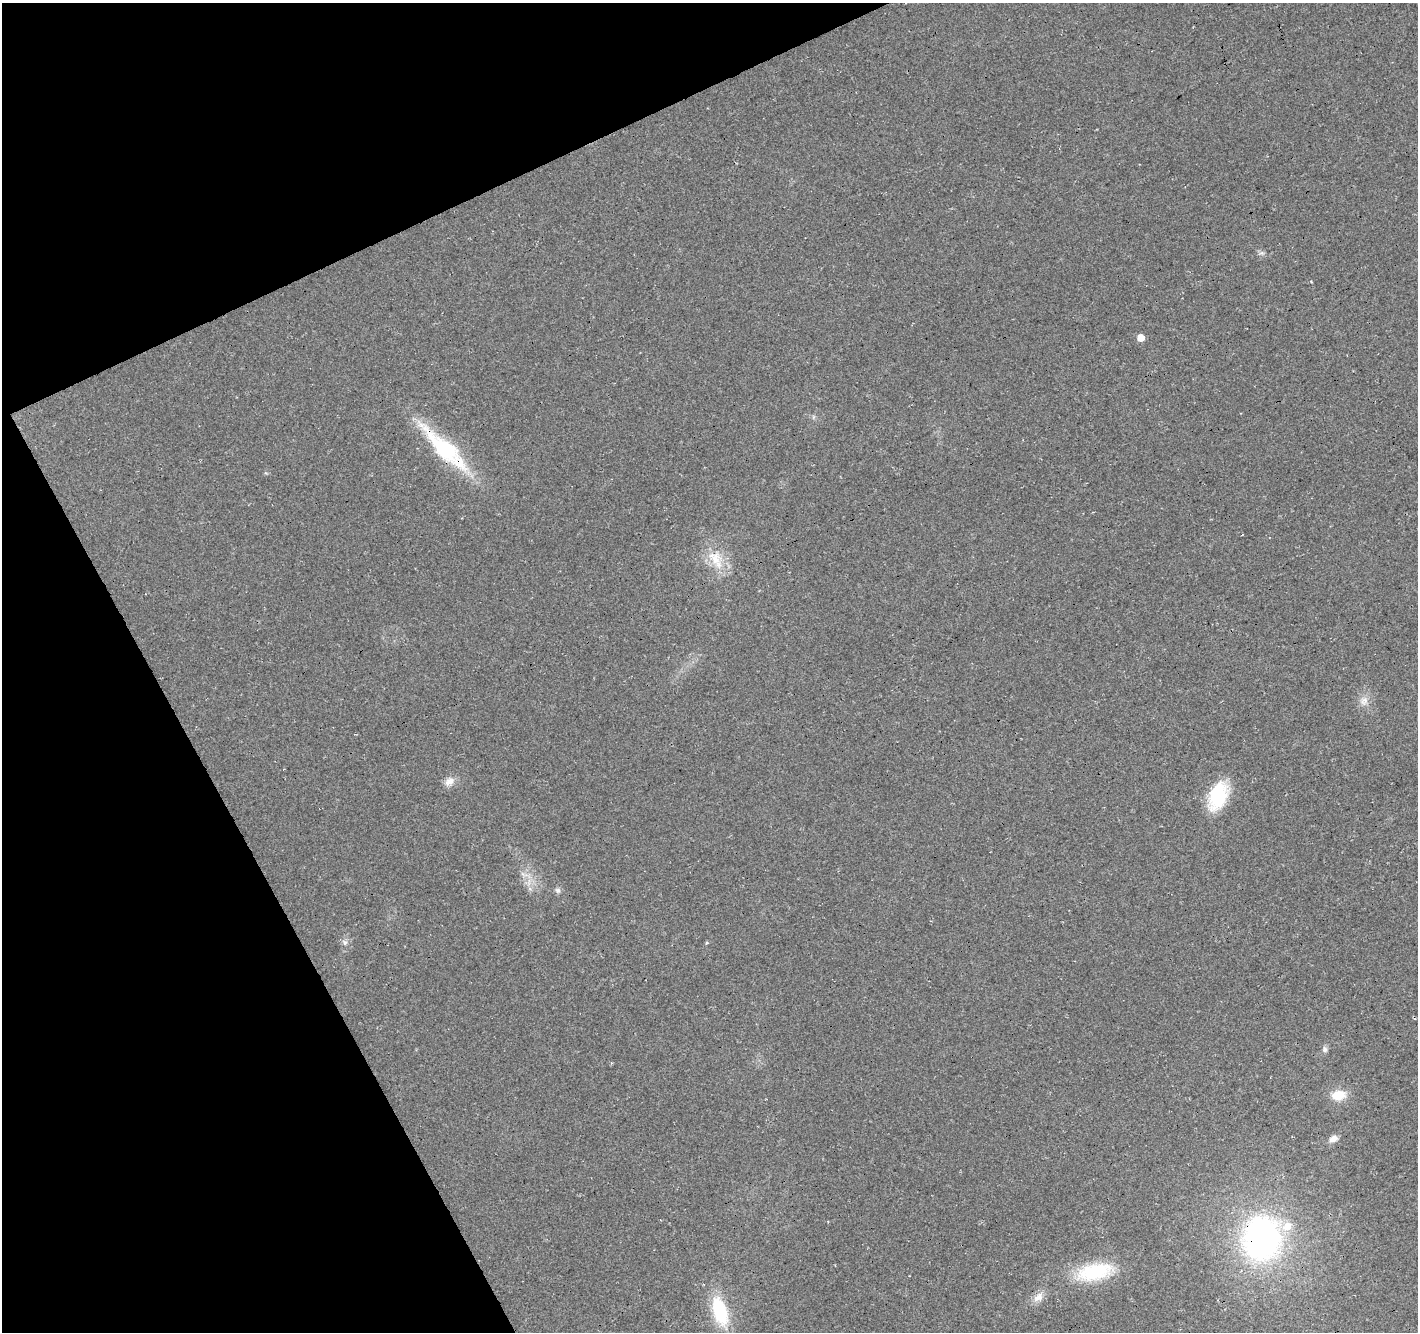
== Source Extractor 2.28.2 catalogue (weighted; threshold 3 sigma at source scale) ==
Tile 5 of 4 x 4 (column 1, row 2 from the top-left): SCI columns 56-1471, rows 2838-4167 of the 5771 x 5618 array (HDU 1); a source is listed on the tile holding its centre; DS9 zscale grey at full resolution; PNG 1420 x 1334 px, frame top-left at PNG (2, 3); no overlay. Shown black and unused: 23% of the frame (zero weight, under 3 of 4 exposures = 5% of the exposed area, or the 3 px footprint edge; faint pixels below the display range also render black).
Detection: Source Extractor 2.28.2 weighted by HDU 2 'WHT'; one run over the whole footprint, this tile lists its part. Background 0.0916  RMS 0.0093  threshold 0.042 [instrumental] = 3 sigma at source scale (4.5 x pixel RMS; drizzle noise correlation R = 1.50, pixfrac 1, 0.0396/0.0396 arcsec/px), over >= 5 px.
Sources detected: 18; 1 inside a brighter listed object's ellipse — not listed separately; the other 17 listed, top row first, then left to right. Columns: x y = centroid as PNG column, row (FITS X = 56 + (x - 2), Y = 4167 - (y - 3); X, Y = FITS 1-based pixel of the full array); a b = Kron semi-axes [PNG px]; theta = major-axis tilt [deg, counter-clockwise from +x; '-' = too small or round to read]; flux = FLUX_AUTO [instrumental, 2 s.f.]
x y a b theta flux
1261 253 7 4 17 1.9
1140 338 5 5 - 12
444 448 74 21 -45 83
716 560 30 16 -57 25
1364 701 14 11 70 8.1
449 781 15 10 39 7.7
1218 796 28 17 69 61
523 874 13 5 -27 4.6
558 890 8 7 - 2.8
345 942 8 7 - 3.6
1325 1049 9 7 -85 3
1338 1095 17 11 9 18
1333 1139 11 8 23 6.2
1262 1239 50 43 88 260
1094 1272 43 20 13 63
1038 1297 18 10 43 9.1
720 1311 33 15 -72 56
Overlapping masked pixels (flux is a lower limit): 2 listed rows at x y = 444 448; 1262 1239